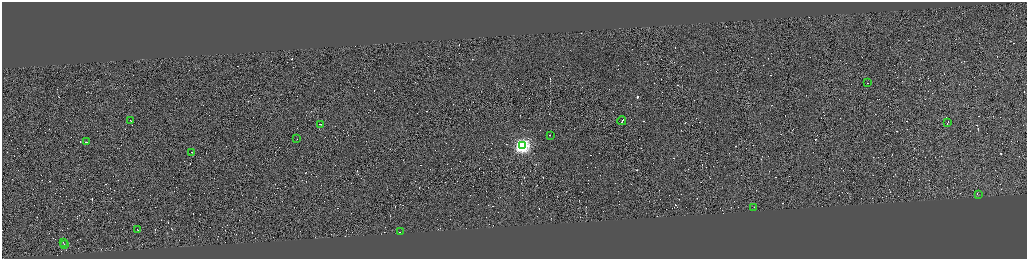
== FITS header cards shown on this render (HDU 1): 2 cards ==
NAXIS1  =                 4100
NAXIS2  =                 1026

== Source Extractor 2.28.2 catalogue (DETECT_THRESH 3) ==
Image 4100 x 1026 px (HDU 1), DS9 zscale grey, zoomed out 1/4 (1 PNG px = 4 x 4 image px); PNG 1029 x 261 px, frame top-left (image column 4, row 1026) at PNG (2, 2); each listed source drawn as its Kron ellipse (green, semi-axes under 4 px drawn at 4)
Background 0.393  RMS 4.1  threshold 12.4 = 3 sigma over >= 5 px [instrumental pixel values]
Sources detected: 648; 632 cannot appear on this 1/4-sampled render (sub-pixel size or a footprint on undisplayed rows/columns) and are neither listed nor drawn; the other 16 listed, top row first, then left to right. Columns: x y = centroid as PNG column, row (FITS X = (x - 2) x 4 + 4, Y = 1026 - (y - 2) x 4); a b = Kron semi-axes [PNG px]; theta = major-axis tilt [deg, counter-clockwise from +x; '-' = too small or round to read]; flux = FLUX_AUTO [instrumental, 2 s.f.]
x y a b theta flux
867 83 2 1 - 15000
130 120 2 1 - 25000
622 121 4 1 - 500000
947 123 3 1 - 37000
320 124 3 1 - 25000
550 135 2 1 - 14000
296 139 2 1 - 12000
86 142 3 1 - 33000
522 145 4 3 - 830000
191 152 2 1 - 60000
979 195 2 1 - 2200
753 208 2 1 - 14000
137 229 2 1 - 18000
400 232 3 1 - 24000
63 243 2 1 - 26000
65 245 2 1 - 25000
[632 sub-pixel or undisplayed-footprint detections neither listed nor drawn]